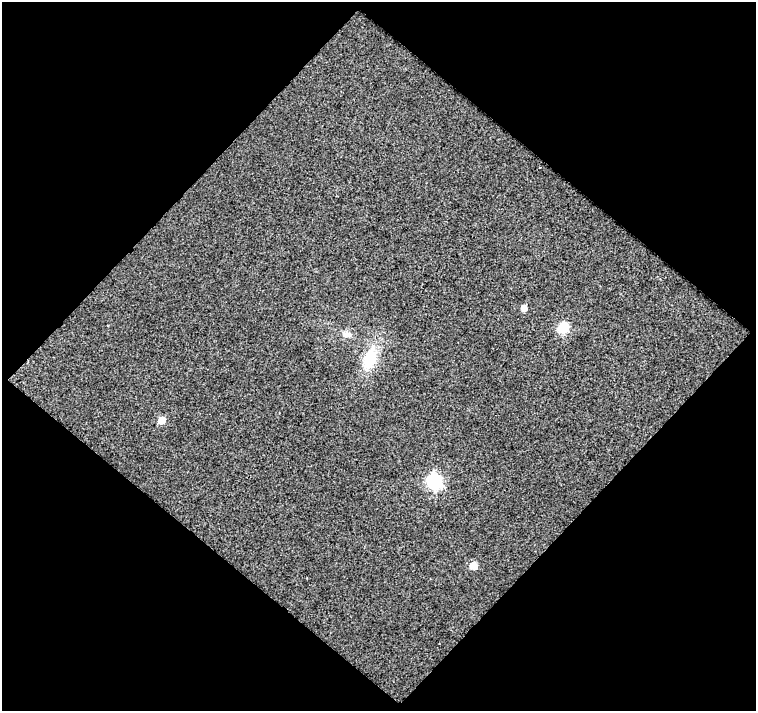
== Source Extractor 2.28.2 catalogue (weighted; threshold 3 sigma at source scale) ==
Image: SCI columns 1-754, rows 24-732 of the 754 x 756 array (HDU 1 of 3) = the unmasked area's bounding box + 8 px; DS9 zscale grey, full resolution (1 PNG px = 1 image px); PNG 758 x 713 px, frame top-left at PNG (2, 2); no overlay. Shown black and unused: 51% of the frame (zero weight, under 2 of 3 exposures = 2% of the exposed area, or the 3 px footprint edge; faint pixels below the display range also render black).
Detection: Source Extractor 2.28.2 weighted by HDU 2 'WHT'. Background 0.0306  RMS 0.022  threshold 0.0986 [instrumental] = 3 sigma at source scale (4.5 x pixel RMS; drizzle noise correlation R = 1.50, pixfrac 1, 0.0396/0.0396 arcsec/px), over >= 5 px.
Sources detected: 7; all 7 listed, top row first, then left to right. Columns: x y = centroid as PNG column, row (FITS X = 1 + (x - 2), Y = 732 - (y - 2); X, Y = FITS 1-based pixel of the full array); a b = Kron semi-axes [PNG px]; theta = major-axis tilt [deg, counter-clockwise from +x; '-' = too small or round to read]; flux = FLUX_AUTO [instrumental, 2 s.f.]
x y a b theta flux
524 308 5 5 - 20
563 328 6 6 - 130
346 334 10 9 - 13
370 359 25 14 71 72
162 420 5 5 - 38
434 481 7 6 - 460
473 566 5 5 - 46